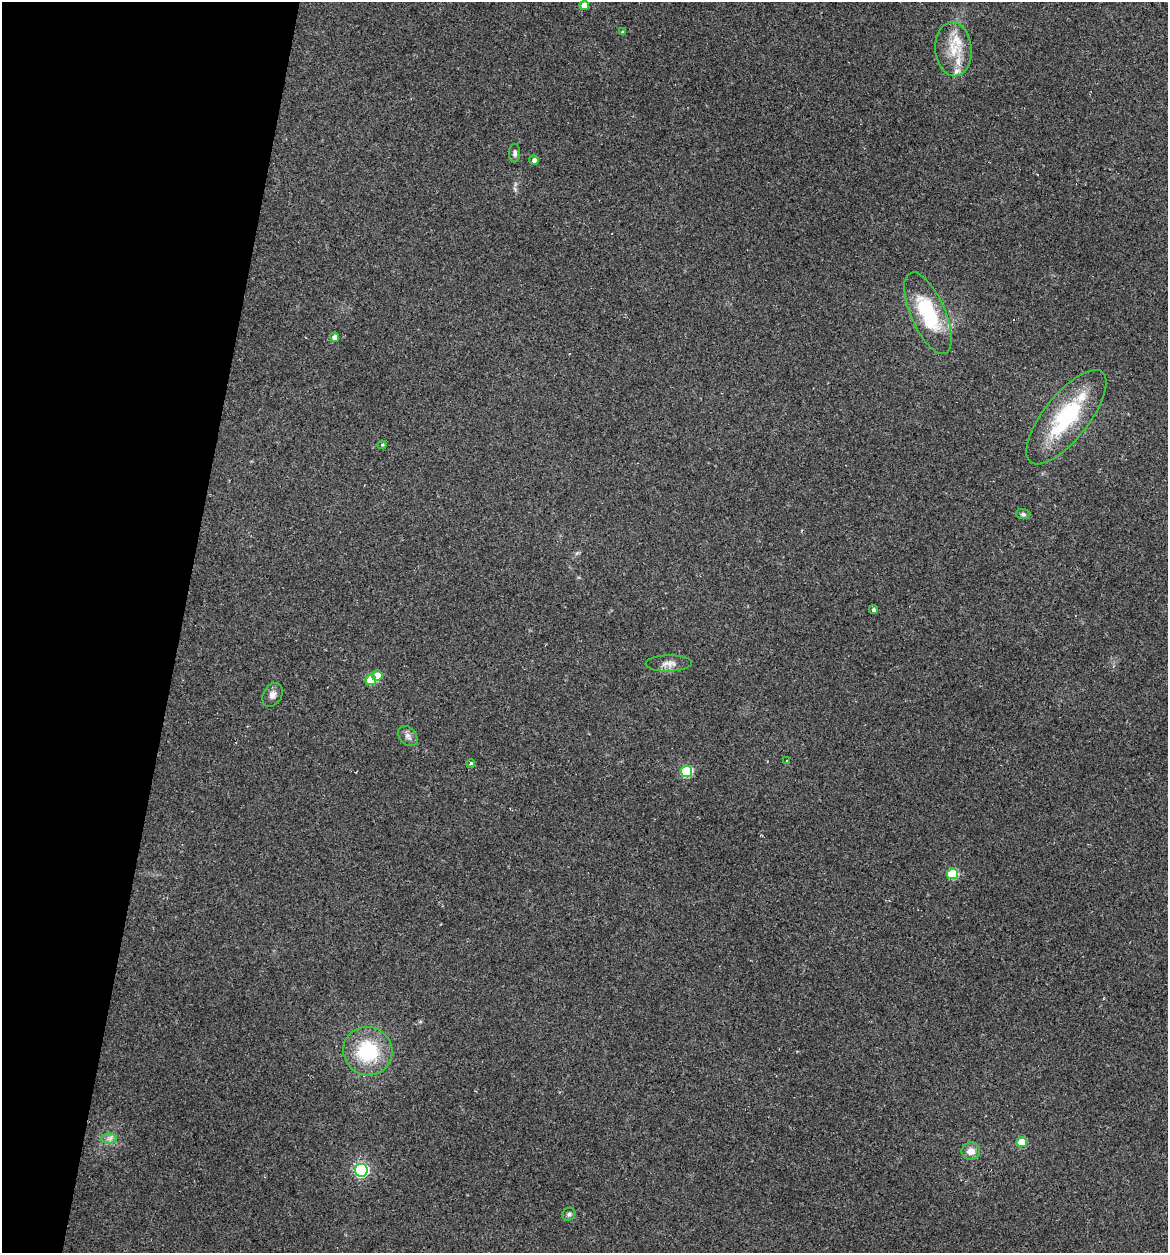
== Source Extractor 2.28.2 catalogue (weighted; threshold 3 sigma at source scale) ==
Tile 9 of 4 x 4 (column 1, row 3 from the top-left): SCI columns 121-1286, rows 1252-2502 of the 5029 x 5032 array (HDU 1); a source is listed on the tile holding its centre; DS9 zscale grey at full resolution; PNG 1170 x 1255 px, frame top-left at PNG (2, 2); each listed source drawn as its Kron ellipse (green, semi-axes under 4 px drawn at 4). Shown black and unused: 15% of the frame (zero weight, under 2 of 3 exposures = <1% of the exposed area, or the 3 px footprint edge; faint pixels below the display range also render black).
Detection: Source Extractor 2.28.2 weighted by HDU 2 'WHT'; one run over the whole footprint, this tile lists its part. Background 0.137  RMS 0.007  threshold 0.0314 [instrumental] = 3 sigma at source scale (4.5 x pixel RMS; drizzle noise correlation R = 1.50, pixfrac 1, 0.05/0.05 arcsec/px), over >= 5 px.
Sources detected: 31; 2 cosmic-ray / hot-pixel residue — neither listed nor drawn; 3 inside a brighter listed object's ellipse — not listed separately; the other 26 listed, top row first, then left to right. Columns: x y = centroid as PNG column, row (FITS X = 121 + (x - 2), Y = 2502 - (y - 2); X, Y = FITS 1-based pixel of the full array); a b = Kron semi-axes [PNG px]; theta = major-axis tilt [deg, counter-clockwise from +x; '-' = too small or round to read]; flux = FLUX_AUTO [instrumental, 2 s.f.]
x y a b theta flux
584 5 5 4 - 7.2
622 32 4 4 - 0.75
953 49 27 18 -85 19
515 153 9 5 89 2.2
534 160 5 4 - 3.2
928 313 44 17 -66 48
335 337 5 4 - 4.2
1066 417 58 22 51 62
382 445 4 4 - 0.86
1023 514 7 5 -2 1.6
873 610 4 4 - 1.6
669 663 23 8 1 5.1
377 676 5 5 - 11
371 680 5 5 - 25
273 695 13 9 58 3.8
408 736 11 8 -48 3.1
787 760 3 3 - 1.7
471 763 4 4 - 1.2
686 771 6 5 - 44
953 874 5 5 - 39
368 1051 25 24 - 41
109 1138 8 5 0 2.4
1022 1142 5 5 - 20
971 1151 9 9 - 5.5
361 1170 6 6 - 150
569 1214 7 6 - 1.8